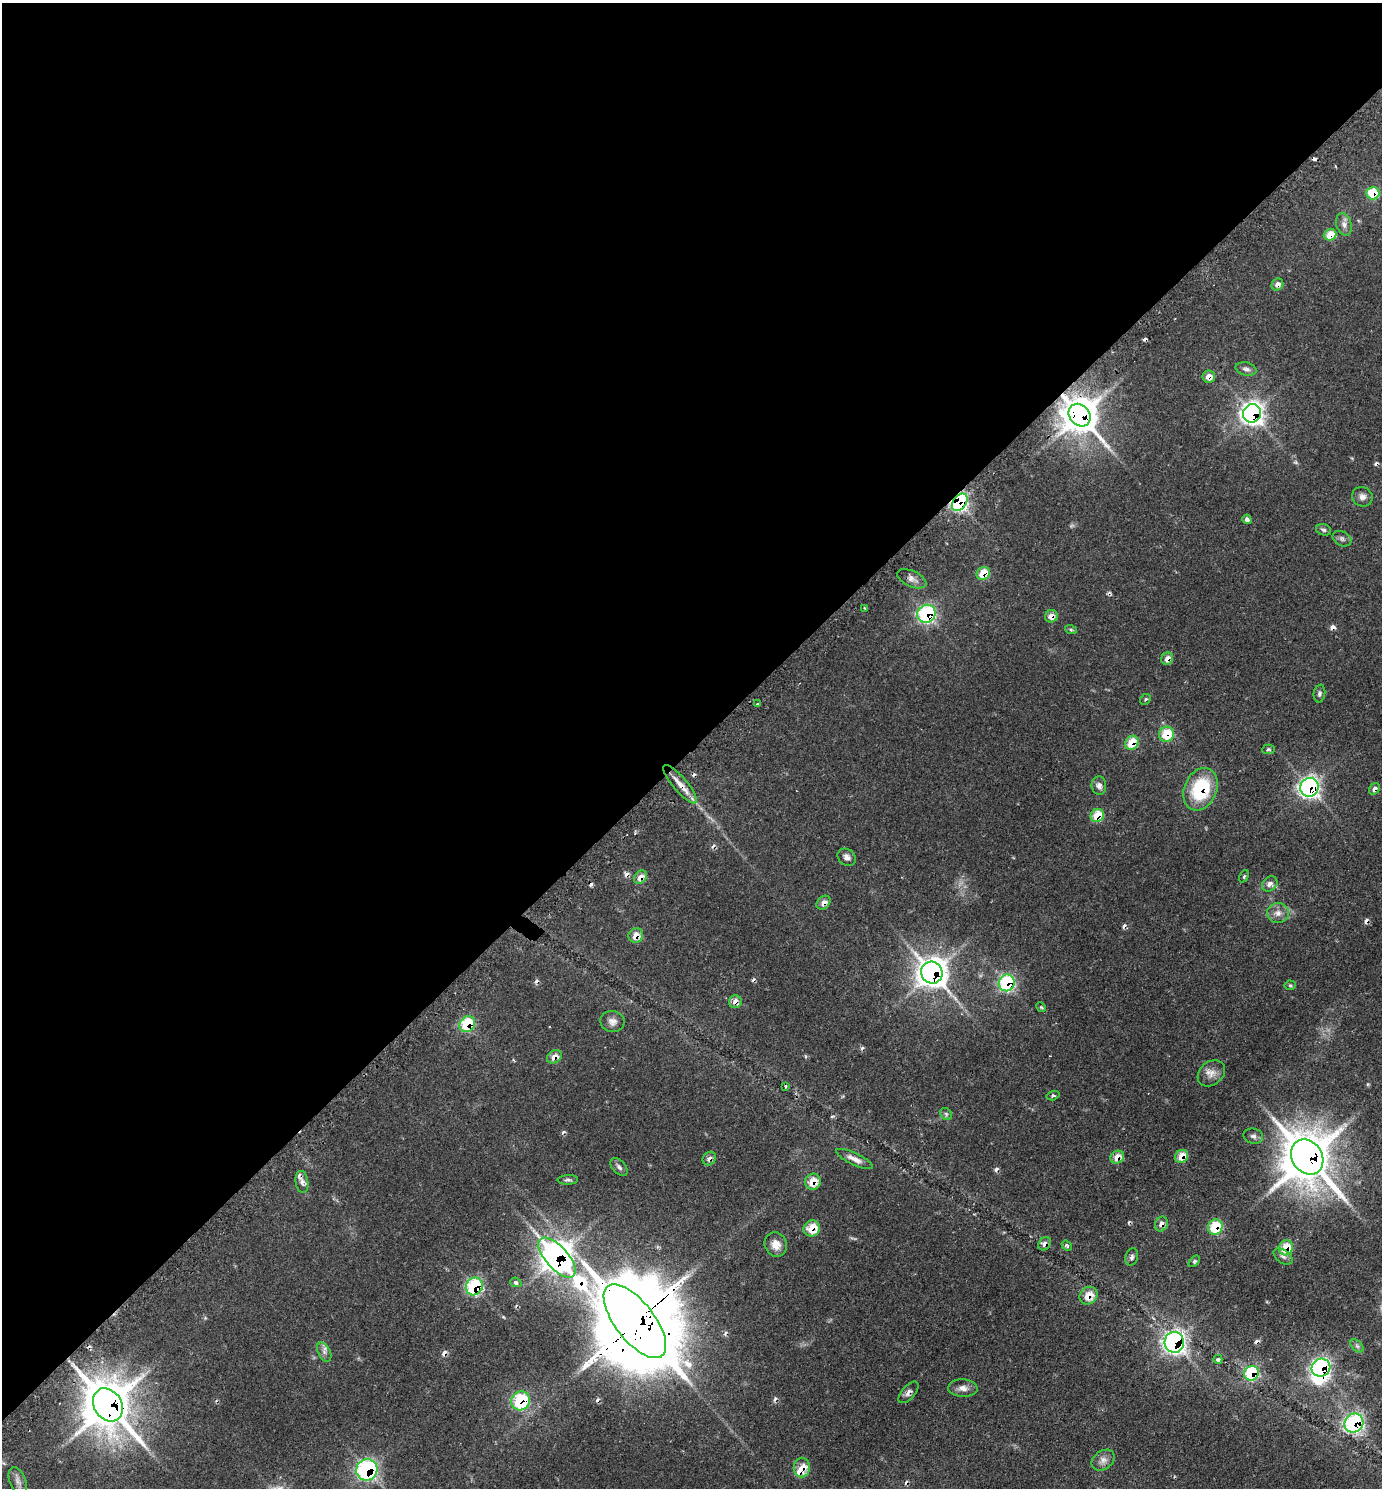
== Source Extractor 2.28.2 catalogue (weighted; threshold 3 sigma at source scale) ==
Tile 2 of 4 x 4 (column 2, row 1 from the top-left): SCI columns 1710-3089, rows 4507-5992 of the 6036 x 6039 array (HDU 1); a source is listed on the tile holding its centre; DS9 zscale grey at full resolution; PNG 1384 x 1490 px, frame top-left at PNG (2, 3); each listed source drawn as its Kron ellipse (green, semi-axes under 4 px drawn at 4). Shown black and unused: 50% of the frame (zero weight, under 2 of 3 exposures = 4% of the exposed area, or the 3 px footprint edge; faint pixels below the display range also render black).
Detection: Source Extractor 2.28.2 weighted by HDU 2 'WHT'; one run over the whole footprint, this tile lists its part. Background 0.136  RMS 0.0079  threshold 0.0356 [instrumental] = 3 sigma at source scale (4.5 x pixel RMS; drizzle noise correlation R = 1.50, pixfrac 1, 0.05/0.05 arcsec/px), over >= 5 px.
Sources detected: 119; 1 inside a brighter object's white glare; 25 cosmic-ray / hot-pixel residue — neither listed nor drawn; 2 inside a brighter listed object's ellipse — not listed separately; the other 91 listed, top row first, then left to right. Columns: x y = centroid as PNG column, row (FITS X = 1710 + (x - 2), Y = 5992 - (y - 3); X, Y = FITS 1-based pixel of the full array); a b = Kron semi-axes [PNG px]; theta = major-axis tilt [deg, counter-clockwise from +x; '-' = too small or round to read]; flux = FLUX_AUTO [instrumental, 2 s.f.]
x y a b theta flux
1373 193 6 6 - 27
1344 224 11 7 -73 4
1330 235 6 5 - 14
1277 284 6 5 - 4.6
1246 369 10 6 -13 2.7
1209 377 6 6 - 6.8
1252 413 9 9 - 350
1080 415 12 10 -49 1800
1362 497 10 9 - 4
960 502 10 6 53 160
1247 519 5 4 - 2.5
1324 530 8 5 -16 1.9
1342 539 10 7 -28 2.4
983 573 7 6 - 17
912 579 16 8 -25 4.2
865 608 3 2 - 0.69
926 614 9 8 - 100
1051 616 6 6 - 6.2
1071 630 6 4 -19 1
1167 659 6 5 - 6.7
1319 694 9 5 79 1.9
1145 699 6 5 - 1.3
757 704 3 3 - 1.1
1167 734 7 7 - 24
1132 743 7 6 - 18
1268 749 6 4 5 1.4
680 784 24 7 -50 10
1099 786 9 7 -86 3.5
1309 787 9 9 - 220
1201 789 22 16 66 47
1374 789 6 5 - 3.7
1097 815 7 6 - 18
847 857 10 8 -37 3.5
1244 876 6 4 65 1.2
640 877 7 5 51 7
1270 884 8 7 - 3.6
823 903 8 6 42 5
1278 913 11 10 - 5.3
636 936 7 7 - 7.8
932 973 11 10 - 770
1007 983 8 8 - 84
1290 985 5 5 - 1.1
735 1002 6 6 - 5.4
1041 1007 5 4 - 0.9
612 1021 12 10 -9 4.6
467 1024 8 7 - 34
554 1057 8 6 34 6.1
1211 1073 15 11 41 6.6
785 1086 3 2 - 0.94
1053 1096 6 4 16 1.4
946 1114 6 5 - 1.6
1253 1136 10 7 -13 2.5
1182 1156 7 6 - 12
1117 1157 7 6 - 8.7
1307 1157 18 15 -56 3000
709 1159 7 6 - 3.6
854 1159 20 6 -25 5.6
619 1167 10 6 -47 2.7
568 1180 10 4 3 1.7
302 1182 11 6 -82 3.1
813 1182 8 7 - 12
1161 1224 7 6 - 4.4
1215 1227 8 7 - 29
812 1228 8 8 - 14
776 1244 12 11 - 7.8
1045 1244 7 5 53 3.5
1067 1246 6 4 -39 1.2
1286 1248 8 7 - 18
1283 1256 11 6 -37 2.7
1132 1257 9 6 73 2.2
557 1258 25 11 -48 800
1194 1261 7 4 47 1.5
516 1282 6 4 -21 1.9
474 1286 9 8 - 62
1088 1296 9 8 - 11
635 1321 44 19 -52 16000
1174 1342 10 9 - 250
1357 1346 8 4 -45 1.8
324 1352 10 6 -64 2.9
1218 1359 4 4 - 1.8
1321 1368 9 9 - 130
1251 1373 8 7 - 48
963 1388 15 8 -2 4.8
908 1392 13 6 49 3.1
521 1401 10 9 - 50
108 1405 18 14 -57 2900
1354 1423 10 9 - 130
1103 1460 12 9 36 4.9
802 1468 10 8 -90 11
367 1470 11 10 - 110
18 1481 14 8 -68 4.1
Overlapping masked pixels (flux is a lower limit): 49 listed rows (the first 20) at x y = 1373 193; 1330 235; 1277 284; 1209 377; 1252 413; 1080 415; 960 502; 983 573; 926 614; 1051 616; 1167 659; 1167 734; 1132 743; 680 784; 1309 787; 1201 789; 1374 789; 1097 815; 640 877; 823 903